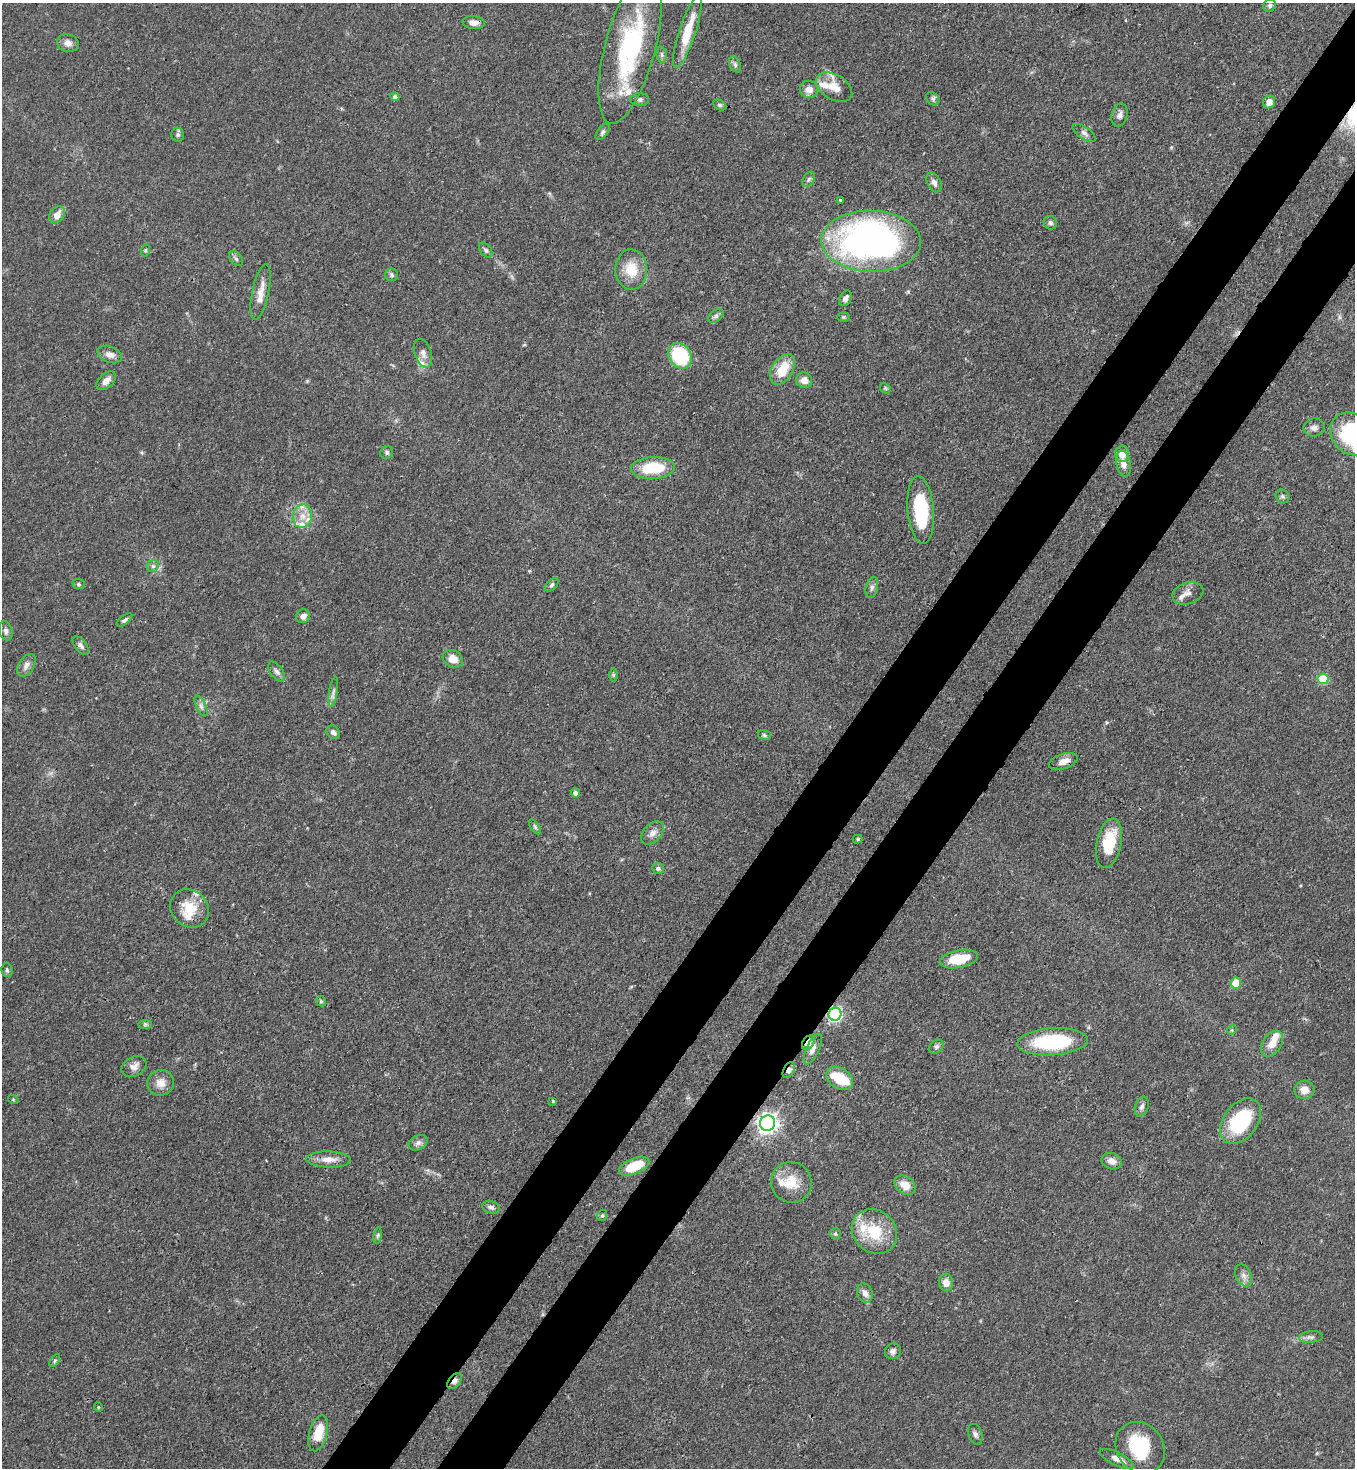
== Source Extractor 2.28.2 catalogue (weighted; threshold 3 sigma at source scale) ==
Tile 10 of 4 x 4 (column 2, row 3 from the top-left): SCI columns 1579-2931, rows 1525-2990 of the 6003 x 5981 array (HDU 1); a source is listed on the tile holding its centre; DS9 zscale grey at full resolution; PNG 1357 x 1470 px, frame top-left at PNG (2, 3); each listed source drawn as its Kron ellipse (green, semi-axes under 4 px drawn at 4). Shown black and unused: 9% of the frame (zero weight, under 3 of 4 exposures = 7% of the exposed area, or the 3 px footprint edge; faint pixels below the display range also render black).
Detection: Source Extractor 2.28.2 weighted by HDU 2 'WHT'; one run over the whole footprint, this tile lists its part. Background 0.0602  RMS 0.0036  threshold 0.0162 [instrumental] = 3 sigma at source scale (4.5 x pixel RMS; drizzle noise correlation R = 1.50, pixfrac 1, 0.05/0.05 arcsec/px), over >= 5 px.
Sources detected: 133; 2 inside a brighter object's white glare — neither listed nor drawn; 11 inside a brighter listed object's ellipse — not listed separately; the other 120 listed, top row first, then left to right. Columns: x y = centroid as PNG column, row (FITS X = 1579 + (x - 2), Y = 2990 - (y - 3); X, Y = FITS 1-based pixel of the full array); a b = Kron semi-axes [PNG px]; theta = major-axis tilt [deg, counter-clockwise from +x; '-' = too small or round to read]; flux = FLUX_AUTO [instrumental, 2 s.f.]
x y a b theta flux
1270 5 6 6 - 0.83
474 23 11 6 -6 2.2
687 32 38 8 72 11
68 43 11 9 -14 2.2
630 47 79 25 75 56
662 55 8 5 -84 0.92
735 65 8 5 -64 0.97
834 87 20 12 -31 5.3
809 89 9 8 - 2.9
395 97 4 4 - 1.4
640 99 9 6 1 1.1
933 99 7 5 -45 0.79
1269 102 6 6 - 2.7
719 105 7 5 -27 0.6
1120 115 12 8 75 1.7
603 132 9 5 54 0.9
1084 133 13 6 -35 1.5
178 135 7 6 - 0.86
809 179 8 5 60 0.88
934 182 10 6 -63 1.9
840 200 3 2 - 0.94
57 215 9 7 50 3.1
1050 223 7 6 - 0.94
871 241 50 30 -2 170
146 250 6 4 71 0.47
486 250 8 5 -52 0.92
236 259 8 5 -50 0.97
631 269 20 16 -88 8.6
392 275 6 6 - 0.91
260 292 28 8 78 4.5
845 298 8 5 59 1.3
716 316 9 5 36 0.98
844 317 6 5 - 0.57
423 353 15 8 -73 2.4
110 354 12 8 -22 2.5
680 356 13 11 -55 23
782 369 17 10 57 9.9
804 380 8 8 - 2.9
106 381 11 7 43 2.5
885 388 6 4 -48 0.49
1314 428 10 9 - 1.7
1352 434 23 19 -42 31
387 452 7 6 - 0.88
1122 454 8 7 - 3.1
1123 464 13 7 -80 2.8
653 468 22 11 3 14
1282 496 7 6 - 0.94
921 510 34 13 -85 22
302 516 12 9 76 4
153 566 6 5 - 0.83
79 584 6 5 - 0.66
552 585 8 5 45 0.77
872 587 11 6 77 1.2
1188 593 16 11 19 2.4
303 616 7 6 - 1.8
124 620 9 4 37 0.91
6 631 10 6 -73 1.2
80 645 11 6 -52 1.5
453 659 10 8 -30 3.8
26 665 12 7 56 1.9
277 671 11 6 -52 1.4
613 675 7 4 -90 0.58
1323 679 5 5 - 17
333 692 15 3 81 1.2
201 706 11 5 -64 1.2
333 732 7 6 - 1.3
764 735 6 5 - 0.69
1063 761 15 7 18 3
575 793 4 4 - 1.4
535 827 8 4 -55 0.67
652 833 13 9 48 2.3
858 839 4 4 - 0.48
1109 843 25 12 78 14
658 868 6 5 - 0.78
189 908 21 18 -42 9.2
959 959 19 9 11 9.4
7 970 7 5 -87 0.7
1236 983 5 5 - 12
321 1001 5 5 - 0.53
835 1014 6 6 - 77
145 1024 7 4 1 0.62
1232 1030 5 4 - 0.42
1053 1042 35 13 4 31
808 1043 8 5 53 3.1
1272 1043 14 9 57 4.4
936 1047 8 6 33 1.2
813 1049 16 6 65 2
134 1067 13 9 28 2.3
789 1070 8 5 63 1.2
840 1078 14 10 -30 11
161 1083 13 13 - 3.7
1304 1090 10 9 - 3.2
13 1099 5 3 - 0.31
553 1101 4 3 - 0.54
1142 1107 10 6 71 1.3
1241 1121 25 17 52 26
768 1123 8 7 - 210
418 1143 10 7 27 1.5
328 1160 22 8 -2 3.8
1112 1161 10 8 -20 2.6
634 1166 16 7 23 10
791 1182 20 20 - 8.3
905 1185 12 8 -36 4.3
491 1207 9 6 -17 1.3
602 1215 6 4 68 0.53
874 1232 24 21 -43 15
835 1234 5 5 - 0.57
377 1235 8 4 80 0.73
1244 1275 11 7 -65 2
946 1282 9 7 -86 2.7
865 1293 10 7 -69 2
1311 1337 12 6 6 1.3
893 1351 8 7 - 1.4
55 1360 7 4 58 0.63
455 1381 9 5 53 1.5
98 1407 5 3 - 0.29
318 1433 18 9 75 8.4
975 1434 11 7 -70 1.3
1140 1448 27 23 -53 20
1117 1459 19 6 -26 2.6
Overlapping masked pixels (flux is a lower limit): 5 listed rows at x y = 1063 761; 835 1014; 808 1043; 789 1070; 455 1381
Isophote crosses this tile's border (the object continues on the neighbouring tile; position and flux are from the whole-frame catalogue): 1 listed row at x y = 1352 434